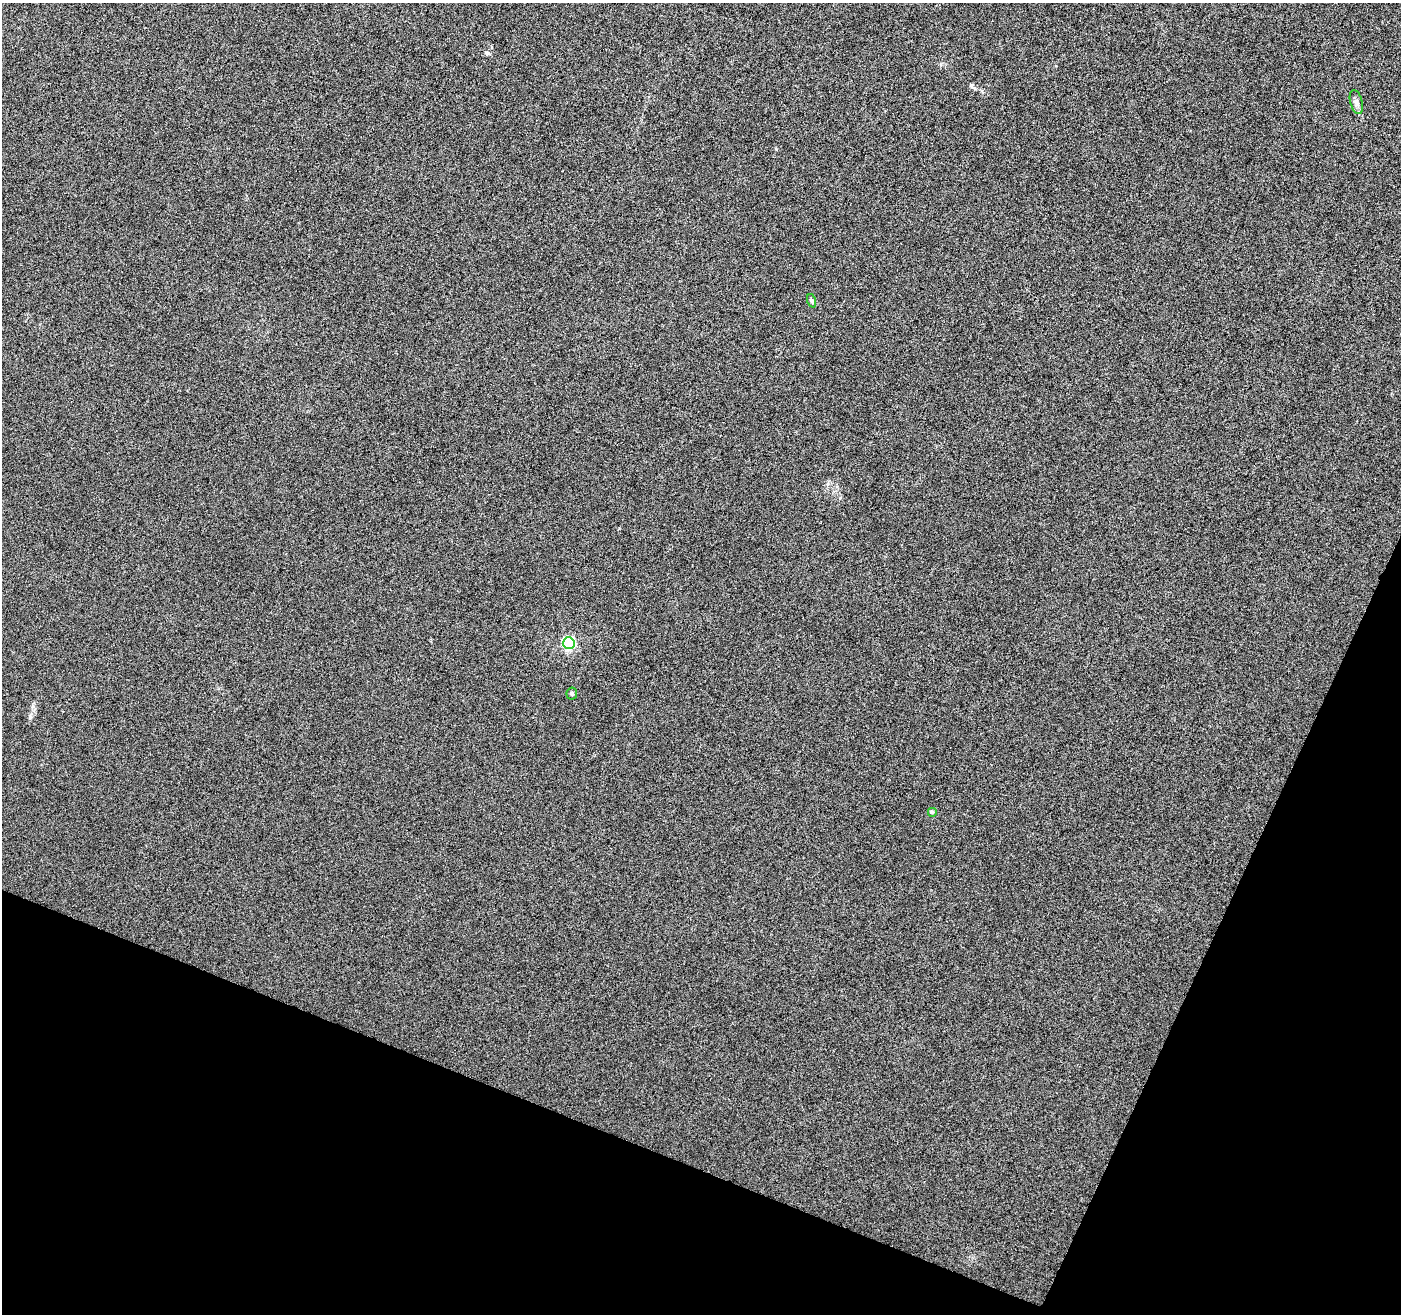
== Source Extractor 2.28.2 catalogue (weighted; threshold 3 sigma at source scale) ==
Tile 15 of 4 x 4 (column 3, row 4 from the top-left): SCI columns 2798-4196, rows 208-1519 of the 5601 x 5727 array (HDU 1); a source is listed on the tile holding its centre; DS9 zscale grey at full resolution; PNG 1403 x 1316 px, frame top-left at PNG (2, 3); each listed source drawn as its Kron ellipse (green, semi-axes under 4 px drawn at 4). Shown black and unused: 20% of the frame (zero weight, under 3 of 6 exposures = <1% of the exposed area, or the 3 px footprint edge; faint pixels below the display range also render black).
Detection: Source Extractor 2.28.2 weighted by HDU 2 'WHT'; one run over the whole footprint, this tile lists its part. Background 0.00102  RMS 0.0028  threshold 0.0115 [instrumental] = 3 sigma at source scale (4.09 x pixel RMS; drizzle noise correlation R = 1.36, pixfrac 0.8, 0.0396/0.0396 arcsec/px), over >= 5 px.
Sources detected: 5; all 5 listed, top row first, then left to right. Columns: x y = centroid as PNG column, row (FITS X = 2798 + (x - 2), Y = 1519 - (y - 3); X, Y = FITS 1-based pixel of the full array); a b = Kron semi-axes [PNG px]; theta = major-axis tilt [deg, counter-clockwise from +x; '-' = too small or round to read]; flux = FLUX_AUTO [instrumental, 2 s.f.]
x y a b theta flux
1356 102 12 6 -75 1
812 301 7 4 -72 0.39
569 643 6 5 - 38
572 693 6 5 - 0.46
932 812 5 5 - 0.33